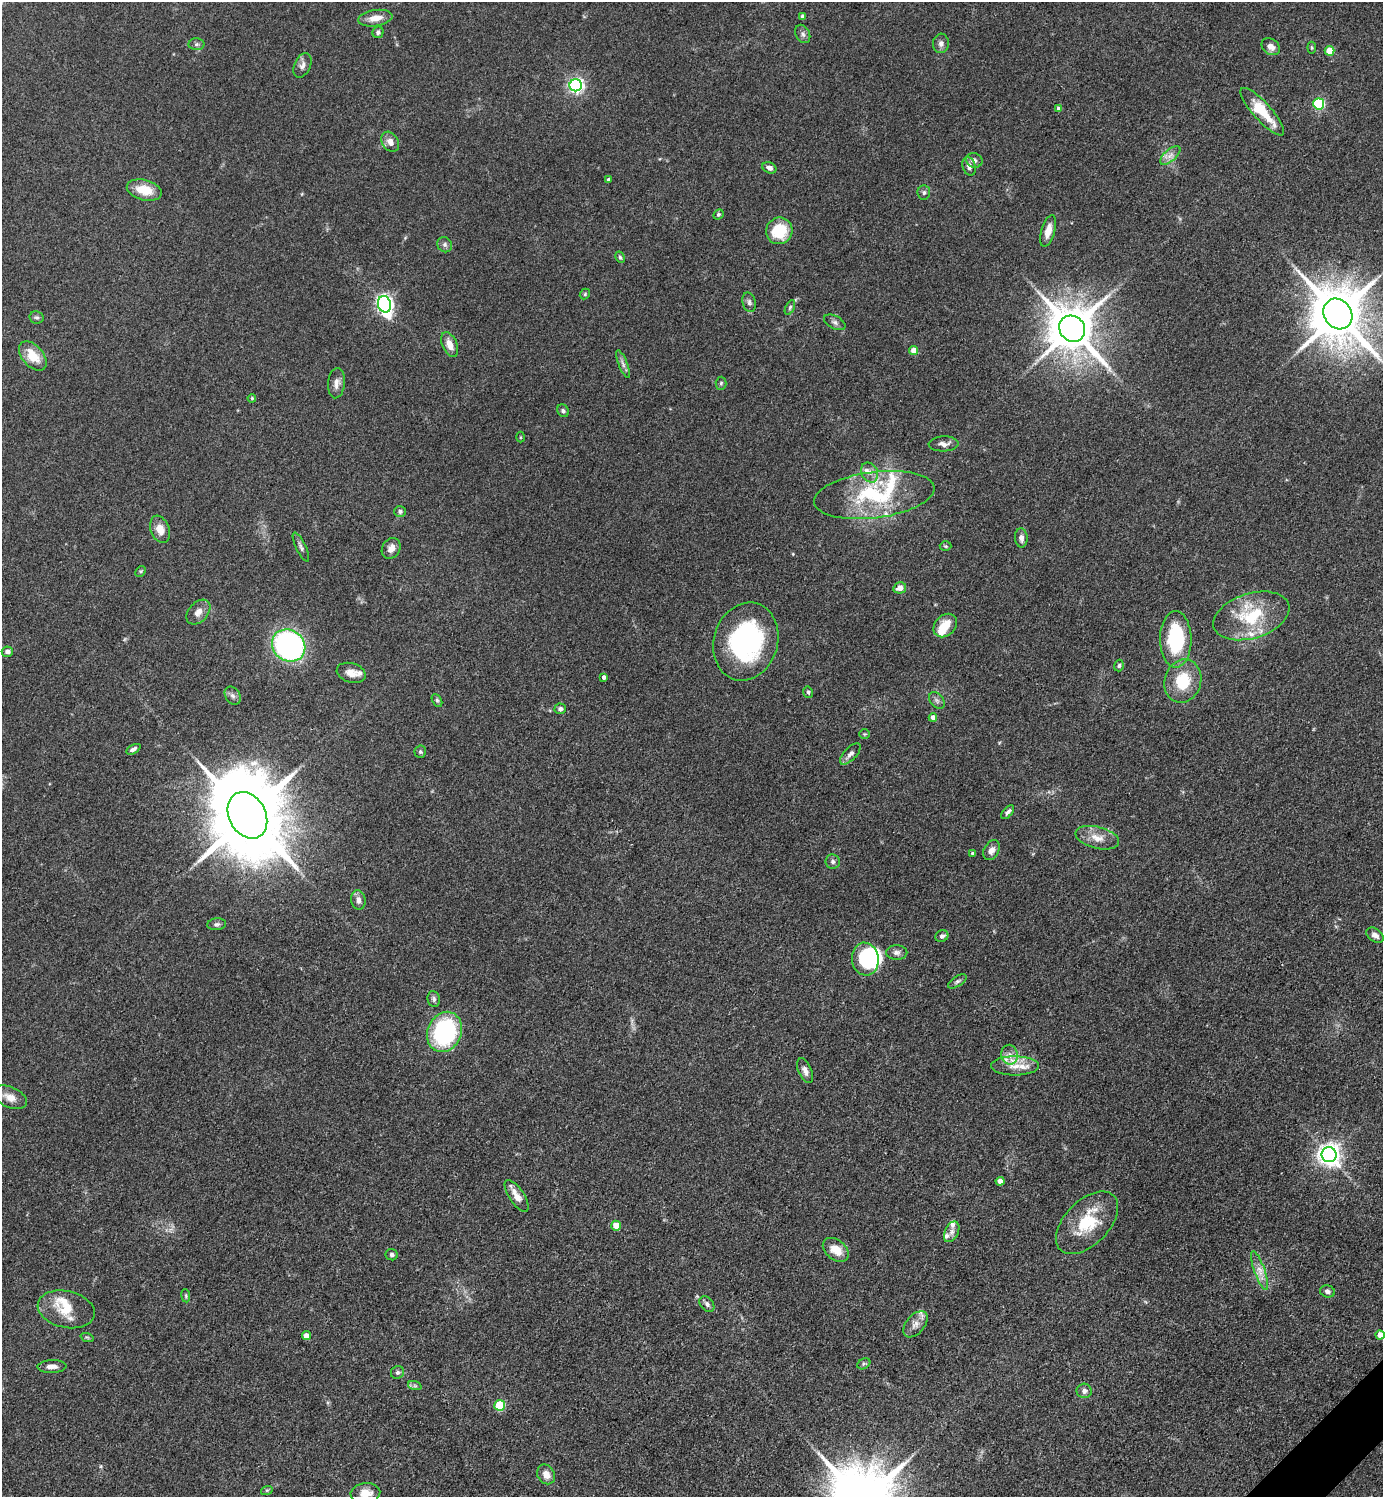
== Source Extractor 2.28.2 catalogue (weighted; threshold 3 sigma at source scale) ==
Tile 6 of 4 x 4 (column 2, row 2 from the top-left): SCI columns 1681-3061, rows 2991-4485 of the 5980 x 5982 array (HDU 1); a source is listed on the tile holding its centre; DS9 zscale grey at full resolution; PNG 1385 x 1499 px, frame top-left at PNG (2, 2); each listed source drawn as its Kron ellipse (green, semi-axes under 4 px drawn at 4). Shown black and unused: <1% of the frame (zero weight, under 3 of 4 exposures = <1% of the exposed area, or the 3 px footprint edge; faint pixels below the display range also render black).
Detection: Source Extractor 2.28.2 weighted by HDU 2 'WHT'; one run over the whole footprint, this tile lists its part. Background 0.0863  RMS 0.0063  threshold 0.0286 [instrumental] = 3 sigma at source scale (4.5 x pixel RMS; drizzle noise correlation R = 1.50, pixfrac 1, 0.05/0.05 arcsec/px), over >= 5 px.
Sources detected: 136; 1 inside a brighter object's white glare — neither listed nor drawn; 14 inside a brighter listed object's ellipse — not listed separately; the other 121 listed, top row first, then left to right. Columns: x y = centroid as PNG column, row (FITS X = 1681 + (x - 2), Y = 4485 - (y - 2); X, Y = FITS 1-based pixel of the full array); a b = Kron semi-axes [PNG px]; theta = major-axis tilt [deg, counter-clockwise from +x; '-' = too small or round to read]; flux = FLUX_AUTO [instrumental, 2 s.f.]
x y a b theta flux
802 16 4 4 - 1.9
375 18 17 8 9 7.3
378 32 6 5 - 1.8
803 34 10 7 -62 2.3
941 43 10 8 85 2.8
196 44 8 6 1 1.4
1271 47 10 7 -35 3.8
1312 48 6 4 -84 0.77
1329 51 5 5 - 16
302 65 13 8 66 3.1
576 85 6 6 - 160
1319 104 5 5 - 64
1059 109 4 4 - 3.2
1262 112 31 9 -48 21
390 142 11 8 -59 4.8
1170 155 12 6 42 3.7
974 160 8 7 - 2.3
969 166 9 6 -73 3.3
769 168 7 5 -24 3
608 179 3 3 - 1.1
144 190 18 10 -14 13
924 193 7 6 - 1.6
718 214 5 4 - 1.1
779 231 13 13 - 23
1048 231 16 6 74 6.6
445 245 8 7 - 1.8
620 257 6 4 -60 1.2
585 294 6 4 49 0.83
749 302 10 6 -75 2
385 304 8 6 -75 210
790 307 8 4 63 1.3
1338 314 16 13 -54 4100
37 317 7 6 - 1.4
835 322 11 6 -28 2.2
1072 329 14 12 -46 2900
450 345 13 7 -68 6
914 351 4 4 - 7.8
33 356 17 10 -50 13
623 364 15 4 -68 2.5
336 383 15 8 84 4.1
721 383 6 5 - 1.1
252 398 4 3 - 0.86
563 411 6 5 - 1.3
520 437 5 3 - 0.6
944 444 15 7 2 3.8
869 472 10 8 -63 4.2
874 495 60 23 7 53
400 511 6 5 - 1.7
160 529 14 9 -69 7
1021 538 9 6 -86 3
945 546 6 5 - 0.86
301 547 16 5 -64 2.2
391 548 11 9 59 4.4
141 571 6 4 45 0.88
900 588 6 5 - 4.3
198 612 14 9 47 4.8
1251 616 39 22 17 36
945 625 13 10 45 11
1176 639 28 15 -89 51
746 641 40 32 73 95
289 645 17 15 -37 140
7 652 5 5 - 2.8
1119 666 6 5 - 1.2
351 673 15 9 -17 5.6
604 677 4 4 - 2.2
1183 681 22 18 74 24
808 692 6 4 -75 1.1
233 696 10 7 -56 2.3
437 700 7 4 -63 1.1
937 700 9 6 -49 2.1
560 709 6 5 - 1.8
933 717 4 4 - 3.9
865 734 5 4 - 0.75
133 749 8 4 29 1.9
420 752 6 5 - 1.2
850 754 13 6 46 3
1008 812 8 4 48 2
247 815 24 18 -62 8700
1097 838 22 11 -14 8.4
991 850 11 7 61 3.8
972 853 3 3 - 1.1
833 862 7 7 - 2.1
358 900 10 7 -79 3.4
217 924 9 6 7 1.7
1375 935 9 6 -35 2.9
942 936 6 5 - 2
897 952 10 7 2 2.6
865 959 16 13 -81 43
957 981 10 5 34 1.5
434 999 8 6 -81 1.7
444 1032 21 17 67 72
1010 1055 10 8 -80 4.3
1015 1066 24 9 0 9
805 1071 13 6 -67 3.2
10 1097 18 10 -23 6.2
1329 1155 7 7 - 460
1000 1181 4 4 - 4.5
517 1196 18 7 -57 6.7
1087 1223 38 22 45 29
616 1226 5 4 - 12
952 1232 11 6 64 2.7
836 1250 14 10 -38 9.5
392 1255 6 5 - 1.5
1260 1271 20 5 -70 5.1
1327 1291 7 6 - 1.9
186 1296 7 4 -83 0.94
707 1304 9 6 -50 2.4
66 1309 29 18 -13 16
916 1324 15 9 51 4.7
1380 1335 4 4 - 8.2
306 1336 4 4 - 6.4
87 1337 7 4 -19 0.89
864 1364 7 5 30 1.1
52 1366 14 6 2 4
397 1372 7 6 - 1.6
415 1386 7 4 -19 1.2
1084 1391 7 7 - 2.7
500 1405 5 5 - 40
546 1474 10 8 -57 5.3
267 1490 6 3 18 0.76
365 1493 15 10 6 7.7
Isophote crosses this tile's border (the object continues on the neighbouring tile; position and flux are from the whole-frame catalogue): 2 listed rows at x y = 1380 1335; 365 1493